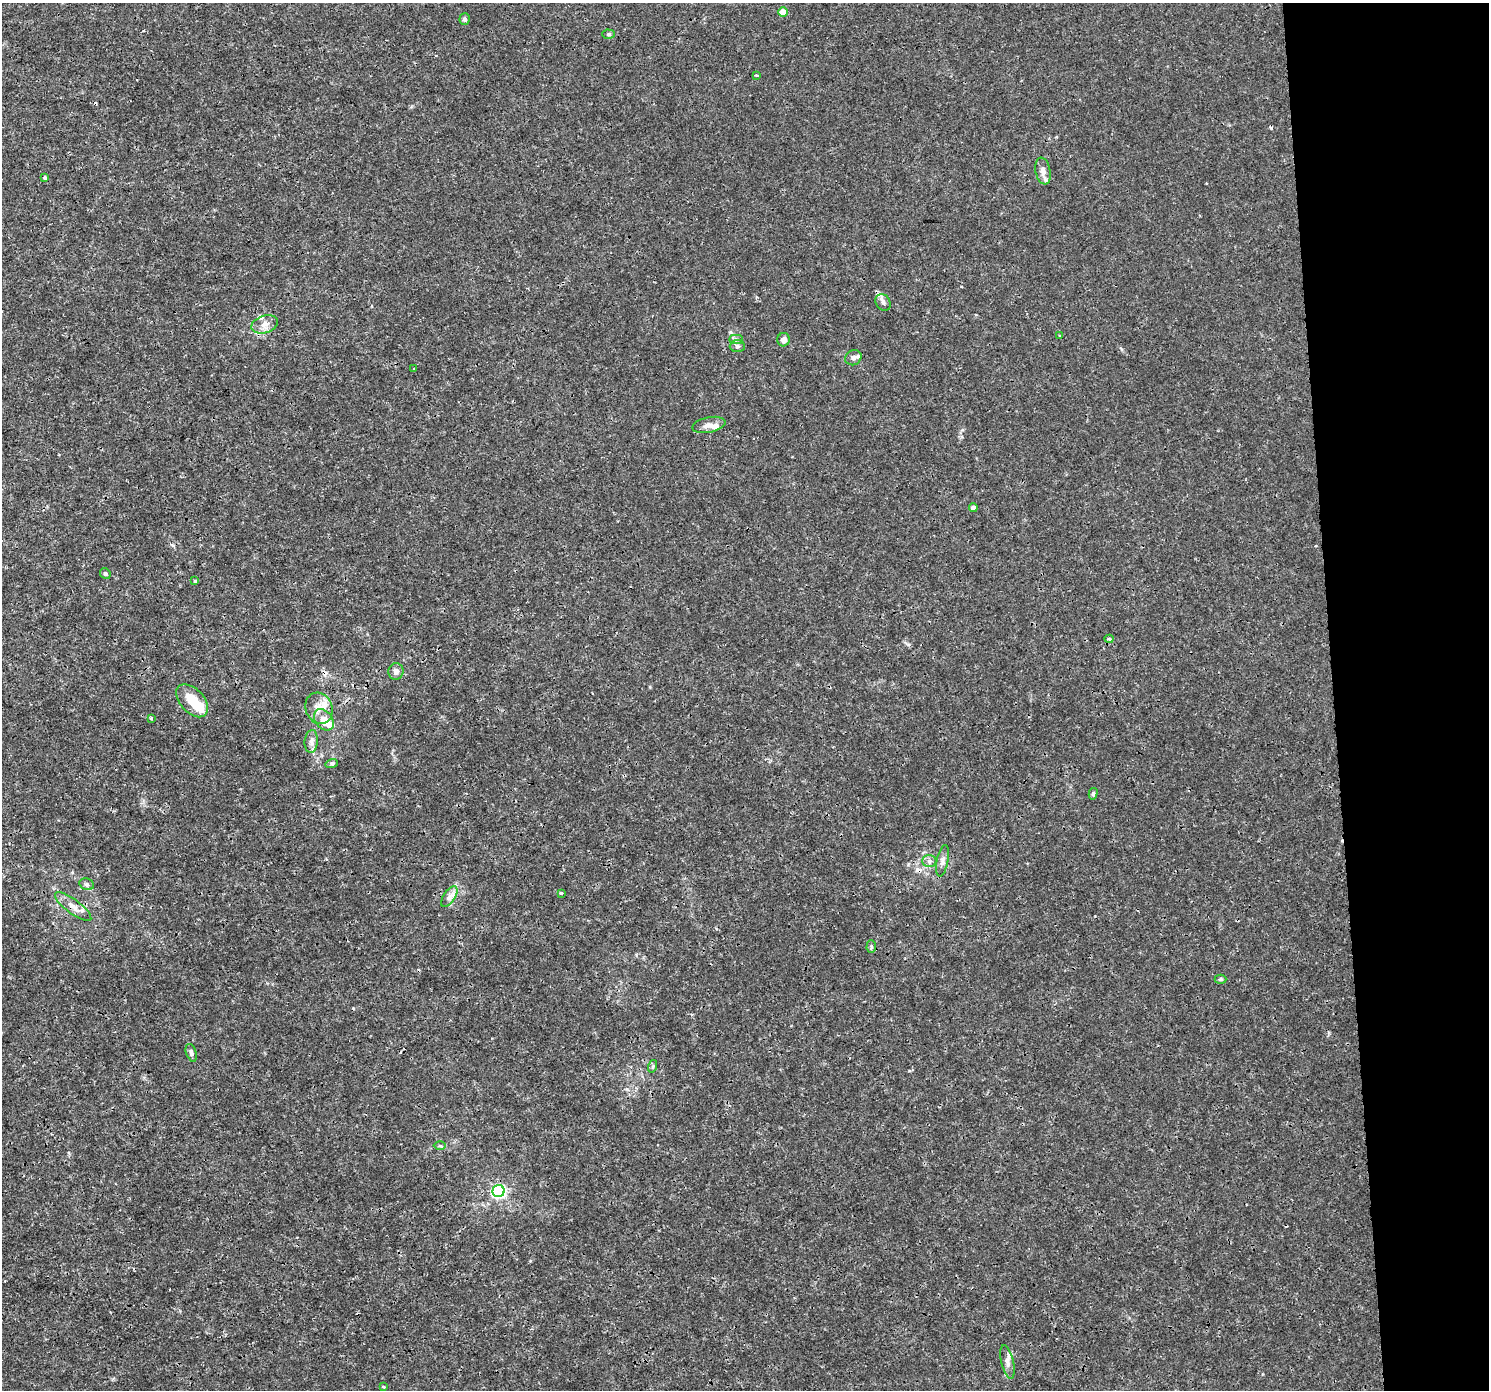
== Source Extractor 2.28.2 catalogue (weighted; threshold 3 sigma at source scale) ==
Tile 6 of 3 x 3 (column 3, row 2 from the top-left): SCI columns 2976-4462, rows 1429-2816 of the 4462 x 4206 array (HDU 1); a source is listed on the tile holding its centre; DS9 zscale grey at full resolution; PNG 1491 x 1392 px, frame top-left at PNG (2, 3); each listed source drawn as its Kron ellipse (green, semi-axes under 4 px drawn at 4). Shown black and unused: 11% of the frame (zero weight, under 3 of 4 exposures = <1% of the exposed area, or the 3 px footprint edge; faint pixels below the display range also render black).
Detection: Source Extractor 2.28.2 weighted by HDU 2 'WHT'; one run over the whole footprint, this tile lists its part. Background 9.76e-04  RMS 9.7e-04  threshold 0.00438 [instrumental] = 3 sigma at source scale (4.5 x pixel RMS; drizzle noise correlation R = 1.50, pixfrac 1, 0.0396/0.0396 arcsec/px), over >= 5 px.
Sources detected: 55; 2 inside a brighter object's white glare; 7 cosmic-ray / hot-pixel residue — neither listed nor drawn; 5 inside a brighter listed object's ellipse — not listed separately; the other 41 listed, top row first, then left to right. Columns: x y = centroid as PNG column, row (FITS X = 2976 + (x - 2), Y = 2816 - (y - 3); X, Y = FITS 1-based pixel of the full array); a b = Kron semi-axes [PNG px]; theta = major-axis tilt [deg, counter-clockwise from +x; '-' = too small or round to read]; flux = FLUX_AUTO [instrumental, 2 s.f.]
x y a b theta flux
783 12 5 4 - 1.3
464 19 6 5 - 0.21
609 34 6 4 -2 0.16
756 75 3 3 - 0.32
1043 171 13 7 -79 0.57
45 178 4 3 - 0.28
883 303 9 7 -58 0.37
265 324 14 8 19 0.75
1060 336 4 2 - 0.1
736 339 7 4 0 0.21
783 340 7 6 - 0.51
737 346 7 6 - 0.24
853 358 8 7 - 0.38
414 368 2 2 - 0.091
709 425 17 7 11 0.66
973 508 4 4 - 0.36
105 573 5 5 - 0.16
195 581 3 3 - 0.47
1109 639 4 3 - 0.18
396 671 8 7 - 0.45
192 701 19 12 -47 2.3
319 708 16 13 -67 1.2
151 718 4 3 - 0.11
324 720 12 8 -52 1.3
311 741 11 6 85 0.46
332 763 6 4 18 0.14
1093 794 6 4 75 0.16
929 861 7 6 - 0.32
943 861 16 6 78 0.46
87 884 7 5 -20 0.22
561 893 3 3 - 0.15
449 897 12 5 56 0.51
73 906 22 7 -37 0.84
871 946 6 4 89 0.19
1220 979 6 4 1 0.13
191 1053 9 5 -73 0.27
653 1066 6 4 72 0.16
440 1146 6 4 0 0.13
498 1191 6 6 - 20
1007 1362 17 6 -77 0.52
384 1387 3 3 - 0.091
Overlapping masked pixels (flux is a lower limit): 1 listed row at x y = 73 906